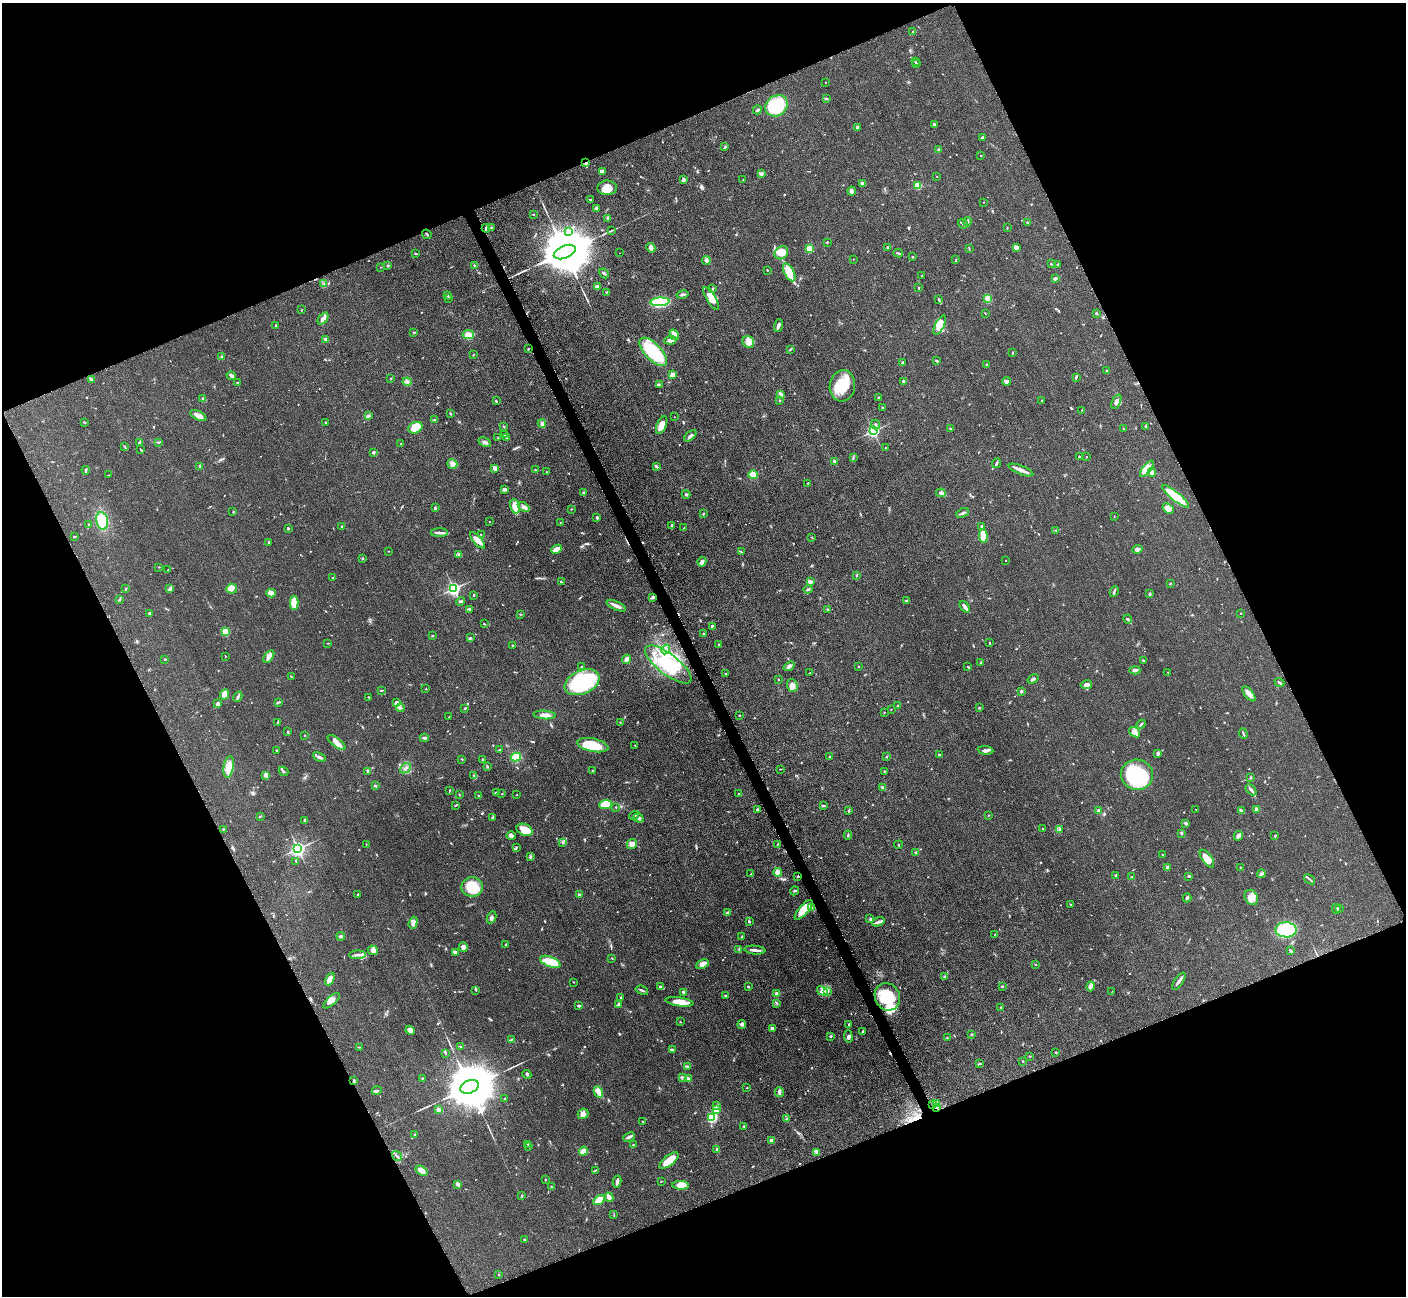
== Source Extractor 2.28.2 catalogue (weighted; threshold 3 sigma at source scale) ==
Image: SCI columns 19-5633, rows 297-5472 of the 5699 x 5661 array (HDU 1 of 3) = the unmasked area's bounding box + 8 px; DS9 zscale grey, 4 x 4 block average (1 PNG px = mean of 4 x 4 image px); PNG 1408 x 1298 px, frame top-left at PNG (2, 3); each listed source drawn as its Kron ellipse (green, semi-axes under 4 px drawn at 4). Shown black and unused: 44% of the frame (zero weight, under 3 of 5 exposures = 4% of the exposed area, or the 3 px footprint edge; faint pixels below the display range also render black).
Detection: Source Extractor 2.28.2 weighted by HDU 2 'WHT'. Background 0.0527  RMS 0.0057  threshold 0.0254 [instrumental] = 3 sigma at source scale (4.5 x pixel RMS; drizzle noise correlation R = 1.50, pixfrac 1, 0.05/0.05 arcsec/px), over >= 5 px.
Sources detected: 759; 2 inside a brighter object's white glare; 5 cosmic-ray / hot-pixel residue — neither listed nor drawn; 13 coinciding with a brighter row at this scale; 29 inside a brighter listed object's ellipse — not listed separately; of the other 710, all 500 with FLUX_AUTO >= 1.49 (the completeness limit of this list) listed and drawn (210 fainter detections not listed), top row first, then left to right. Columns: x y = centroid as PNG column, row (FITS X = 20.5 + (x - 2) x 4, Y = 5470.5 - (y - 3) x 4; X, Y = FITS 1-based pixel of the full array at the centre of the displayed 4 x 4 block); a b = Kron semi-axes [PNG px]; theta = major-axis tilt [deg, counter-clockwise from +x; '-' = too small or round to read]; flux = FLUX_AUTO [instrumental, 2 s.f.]
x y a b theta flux
913 32 2 2 - 2.5
915 61 3 2 - 2.3
916 63 2 2 - 1.6
825 82 2 2 - 1.7
826 99 3 2 - 5.1
777 106 12 10 36 170
757 110 5 2 - 7.1
934 124 3 2 - 5.7
857 127 2 2 - 21
982 137 3 2 - 3.7
725 147 3 2 - 3.9
939 150 3 3 - 5.7
981 155 2 2 - 1.9
586 163 3 2 - 4.1
602 171 3 2 - 20
761 173 2 2 - 1.8
937 176 2 2 - 1.9
684 180 2 2 - 40
743 180 2 2 - 1.6
862 183 3 2 - 7.4
917 186 2 2 - 130
607 188 10 7 2 41
851 191 4 2 - 16
590 200 3 2 - 3.3
984 202 2 2 - 1.6
596 208 4 3 - 4.8
534 214 2 2 - 3.2
608 218 3 3 - 6.3
967 222 5 2 - 6.1
1027 222 3 2 - 2.7
963 224 5 2 - 5
491 227 2 2 - 1.9
486 228 4 2 - 4
1007 228 3 2 - 2
612 230 3 2 - 1.7
568 231 3 2 - 3.3
427 234 5 2 - 3.3
827 242 2 2 - 3.9
888 247 2 2 - 14
1016 247 3 3 - 21
651 248 5 3 - 16
969 248 4 2 - 2.2
809 249 4 3 - 36
565 252 11 6 23 34000
620 253 2 2 - 1.5
781 253 7 6 - 39
898 253 5 2 - 4.2
415 254 3 2 - 3.3
912 257 2 2 - 2.4
853 259 2 2 - 1.7
956 260 2 2 - 1.8
706 261 4 3 - 8.8
1051 264 3 2 - 2.2
1058 264 2 2 - 3.3
474 265 4 2 - 3.5
388 266 3 2 - 3.3
381 267 2 2 - 1.7
767 270 2 2 - 1.9
789 272 10 5 -61 63
604 273 5 2 - 5.5
921 276 2 2 - 2.3
1055 279 3 3 - 5.1
324 284 3 2 - 3.5
597 286 2 2 - 34
919 288 3 2 - 2.5
713 289 2 2 - 3.2
606 292 4 2 - 2.8
448 295 2 2 - 2.7
683 295 6 2 13 9
449 298 3 2 - 2.3
711 298 13 4 -59 44
939 299 2 2 - 1.9
988 299 3 3 - 24
660 302 9 4 4 220
301 310 2 2 - 1.5
985 313 2 2 - 2
1096 313 2 2 - 7.6
323 319 7 3 50 14
276 325 3 2 - 2.7
940 325 10 4 64 42
778 326 6 3 74 9.7
414 332 2 2 - 2.7
468 335 6 4 12 16
674 335 6 3 -57 35
326 339 4 3 - 6
671 340 6 3 8 14
748 342 6 5 - 25
528 349 2 2 - 2.5
791 349 3 2 - 2.1
653 352 18 8 -46 210
1013 353 2 2 - 2.3
473 355 2 2 - 1.7
222 356 2 2 - 2.4
937 361 4 2 - 3.6
903 362 3 2 - 2.6
987 365 3 2 - 4.9
1106 371 2 2 - 2
672 375 2 2 - 73
231 376 5 3 - 13
1076 377 4 2 - 3.4
391 378 2 2 - 1.7
91 379 4 2 - 6.5
903 381 3 3 - 4.5
1007 381 4 2 - 14
407 382 4 3 - 8.5
237 383 2 2 - 1.8
659 384 3 2 - 3.5
842 386 16 12 82 100
780 394 4 2 - 15
878 397 3 2 - 2.3
202 399 3 2 - 3.5
780 400 2 2 - 2
496 401 3 2 - 2.4
1041 401 3 2 - 4.2
1116 402 8 4 66 13
882 408 2 2 - 3.2
1082 410 3 2 - 1.6
450 414 3 2 - 3.8
369 415 2 2 - 3.1
198 416 9 3 -26 24
674 417 2 2 - 1.7
435 420 4 2 - 4
85 422 3 2 - 2.5
325 422 2 2 - 1.7
542 423 4 3 - 7.5
876 424 5 2 - 5.6
662 425 9 5 67 25
504 427 3 2 - 2
1146 427 4 2 - 3.7
415 428 7 5 24 78
950 429 2 2 - 1.8
1123 429 2 2 - 1.8
873 431 2 2 - 730
504 435 4 2 - 7.7
690 436 7 2 40 9.5
498 438 4 2 - 3.6
507 438 4 2 - 2.8
140 442 4 3 - 7.4
158 442 4 2 - 3.1
485 442 7 3 -28 11
401 444 2 2 - 2
124 446 3 2 - 1.6
886 448 2 2 - 1.9
141 450 4 2 - 3
373 452 3 3 - 5.1
1079 457 2 2 - 3.3
1086 457 2 2 - 1.5
853 458 3 2 - 3.6
835 462 4 2 - 10
996 463 5 2 - 6.5
452 464 5 4 - 13
200 467 3 2 - 6.2
657 467 4 3 - 4.9
495 468 2 2 - 64
1147 469 10 4 51 46
86 470 4 2 - 5.1
535 470 3 2 - 1.5
1021 470 13 3 -22 19
546 472 2 2 - 1.7
1152 472 4 3 - 21
109 475 2 2 - 1.7
753 475 5 3 - 69
808 483 2 2 - 3.5
504 489 3 2 - 6.4
583 493 2 2 - 4.3
941 493 5 3 - 12
686 494 4 3 - 4.5
1175 496 17 4 -39 120
515 506 7 5 -78 29
524 507 6 3 -35 9.6
435 508 3 2 - 4.6
571 509 2 2 - 2
1168 509 6 4 -40 20
233 512 2 2 - 1.8
962 513 7 2 23 8.1
703 514 2 2 - 3.3
1114 517 2 2 - 1.5
597 518 3 2 - 3.6
102 521 9 6 -78 95
489 522 2 2 - 1.6
560 522 2 2 - 1.6
89 525 3 2 - 2.5
671 525 2 2 - 1.7
342 527 3 2 - 2.9
982 527 4 2 - 4.1
684 528 3 2 - 1.9
288 529 2 2 - 8.6
1056 530 2 2 - 1.6
439 533 8 2 1 10
481 534 2 2 - 1.7
74 536 3 2 - 3.1
983 536 7 3 -85 70
812 537 2 2 - 1.8
477 540 10 3 -49 26
269 542 4 2 - 6.4
556 549 6 3 24 34
1137 549 5 3 - 10
389 551 2 2 - 1.7
741 552 2 2 - 2.2
459 555 3 2 - 2.3
362 559 2 2 - 3.7
1006 560 2 2 - 1.6
702 562 4 3 - 14
159 567 2 2 - 1.7
168 570 2 2 - 1.6
856 575 2 2 - 1.9
333 577 2 2 - 2.4
561 582 4 2 - 4.4
810 582 4 2 - 12
1170 583 2 2 - 1.5
126 589 3 2 - 2.3
170 589 3 2 - 17
232 589 5 5 - 26
454 589 2 2 - 910
808 589 4 2 - 6.5
1114 591 5 2 - 4.3
271 593 4 3 - 25
1150 594 3 2 - 5.1
474 595 3 2 - 2.7
653 597 2 2 - 11
119 600 2 2 - 2.5
461 601 4 2 - 4.9
907 601 3 2 - 4.5
294 603 7 4 -89 61
616 606 10 2 -24 21
965 607 6 2 -51 15
470 609 3 2 - 3.4
828 609 2 2 - 8.5
150 613 2 2 - 7.7
1241 613 2 2 - 2.7
520 614 2 2 - 1.8
1128 619 4 2 - 5.1
484 624 2 2 - 2.6
712 626 2 2 - 6.2
225 632 2 2 - 150
703 633 3 2 - 1.9
432 636 3 2 - 2.3
470 638 2 2 - 2.5
328 643 2 2 - 1.8
989 643 3 2 - 1.5
512 645 2 2 - 1.9
719 645 3 2 - 2.6
666 649 5 2 - 5.7
225 656 2 2 - 1.6
269 656 7 3 55 17
165 659 2 2 - 6.9
626 659 4 3 - 22
1143 660 3 2 - 4.7
981 663 4 2 - 3.3
668 664 28 10 -37 140
789 666 6 3 37 8.5
859 666 3 2 - 2.1
582 667 3 2 - 3
968 667 3 2 - 3.1
1135 670 5 3 - 6.9
1168 672 2 2 - 1.9
725 673 2 2 - 1.9
810 673 2 2 - 1.6
291 677 3 2 - 1.5
778 679 2 2 - 5.3
1033 679 6 2 35 6.5
582 682 18 11 23 320
1279 683 5 2 - 6.9
792 685 6 5 - 19
1086 685 6 3 10 14
426 689 2 2 - 1.7
381 690 2 2 - 1.7
1021 691 3 2 - 6.2
224 694 5 4 - 38
1249 694 9 4 -51 20
238 697 5 2 - 6.5
368 697 2 2 - 2.1
279 702 4 2 - 2.8
396 702 4 2 - 9.2
218 704 3 2 - 14
898 706 2 2 - 14
400 708 4 2 - 3
465 708 2 2 - 4.2
979 708 3 2 - 2.2
891 709 2 2 - 2.8
884 712 3 2 - 1.7
545 715 11 3 -4 23
739 715 2 2 - 3.3
449 717 2 2 - 2.3
620 722 2 2 - 1.7
278 723 3 2 - 2.4
1141 724 5 2 - 4.7
288 732 3 2 - 3.8
1135 732 6 4 -37 16
1243 734 5 2 - 3.6
305 735 2 2 - 2.7
424 738 4 2 - 5.6
337 742 11 4 -38 24
593 745 16 6 -12 94
635 745 2 2 - 1.5
277 750 4 2 - 2.7
500 750 3 3 - 3.7
986 750 8 3 -6 10
1158 753 3 2 - 8.9
939 755 2 2 - 4.4
319 757 7 3 -26 8.6
516 757 5 4 - 54
830 757 2 2 - 1.7
886 757 2 2 - 1.9
462 759 3 2 - 1.9
482 759 2 2 - 2
487 766 3 2 - 2.5
229 767 11 5 81 46
406 768 6 2 41 7.6
780 769 3 2 - 1.9
592 770 2 2 - 1.8
283 771 5 2 - 4.1
368 771 2 2 - 7
884 772 4 2 - 3.2
266 775 2 2 - 63
1137 775 16 15 - 250
474 776 3 2 - 4
1251 777 3 2 - 2.6
375 786 3 2 - 3.4
883 787 4 2 - 5
1251 790 6 3 -43 8.6
449 791 3 2 - 2
496 792 2 2 - 2.3
502 794 2 2 - 1.8
739 794 2 2 - 2.1
459 795 2 2 - 1.9
478 795 2 2 - 2.1
517 795 2 2 - 2.2
605 804 6 4 6 55
456 805 4 2 - 2.8
823 806 3 2 - 4.8
616 807 2 2 - 1.5
757 809 3 3 - 3.7
1196 809 2 2 - 2.2
1257 809 2 2 - 60
848 810 3 2 - 2.3
1099 810 3 2 - 3.7
1241 811 3 2 - 10
634 815 5 2 - 7.5
988 815 3 2 - 1.7
260 816 3 2 - 2.2
493 818 3 3 - 4.4
638 818 5 3 - 8
305 820 2 2 - 20
1186 823 3 3 - 4.7
223 829 2 2 - 2.1
1042 829 2 2 - 2.9
525 830 8 5 -21 28
1059 830 2 2 - 2
1181 833 3 2 - 3.3
848 835 4 2 - 3.6
511 836 4 3 - 9.4
1238 836 5 3 - 8.3
1275 836 3 2 - 3.7
562 843 2 2 - 1.6
366 844 2 2 - 1.5
632 844 5 4 - 21
778 844 2 2 - 1.7
898 845 4 2 - 2.5
516 847 2 2 - 1.9
298 849 3 2 - 1100
916 852 2 2 - 2.1
1163 854 2 2 - 1.7
530 857 3 2 - 4.9
1207 859 10 5 -54 47
296 862 3 2 - 2.5
1167 868 2 2 - 42
1240 868 2 2 - 2.2
778 872 4 4 - 20
751 874 2 2 - 1.7
1261 874 4 2 - 5.2
1116 875 2 2 - 3.3
798 876 3 2 - 3.9
1189 876 3 2 - 5.1
1132 877 2 2 - 3.1
1310 879 6 2 -37 4.4
472 887 10 10 - 100
794 891 5 2 - 2.9
358 894 2 2 - 2.7
579 895 2 2 - 6
1251 897 8 6 -59 29
1187 898 5 2 - 5.4
1071 904 2 2 - 2.4
812 908 2 2 - 1.8
1336 909 5 3 - 5.1
1339 909 2 2 - 1.6
804 910 12 4 49 74
728 913 4 2 - 5.9
492 917 6 3 62 8
870 919 2 2 - 3.1
749 922 2 2 - 5.5
878 922 6 2 21 10
413 923 6 3 72 9.8
1286 930 10 7 0 220
995 935 3 2 - 2
341 936 4 3 - 6.1
742 937 3 2 - 3.2
506 944 2 2 - 2.1
463 947 5 4 - 12
739 949 4 2 - 2.8
373 950 5 4 - 14
755 950 10 2 -6 18
1291 951 3 2 - 5
455 952 4 2 - 10
357 955 8 3 3 11
612 958 3 2 - 1.6
550 962 11 5 -21 92
702 964 6 4 25 18
1035 965 2 2 - 2
944 976 3 2 - 2.9
330 979 7 4 63 26
1179 981 10 3 56 11
574 982 2 2 - 1.6
1002 986 2 2 - 3.3
1091 986 5 3 - 22
661 987 3 2 - 3.1
748 987 2 2 - 9.8
476 990 4 2 - 3
642 990 6 2 -20 5.5
822 991 6 3 -33 12
684 992 3 2 - 9.6
827 992 4 3 - 6.9
1112 992 2 2 - 1.9
777 994 2 2 - 44
725 995 2 2 - 2.9
887 997 14 12 -63 150
621 998 2 2 - 3.6
331 1001 10 4 42 18
680 1002 14 4 -8 50
776 1003 2 2 - 1.6
618 1004 4 2 - 9.7
579 1006 4 2 - 4.7
1001 1007 2 2 - 2.7
680 1022 2 2 - 2
742 1024 4 2 - 5.1
849 1024 2 2 - 3.6
772 1028 2 2 - 26
410 1030 5 4 - 27
863 1032 4 2 - 5.5
972 1034 2 2 - 2.9
830 1036 2 2 - 3.9
848 1037 6 3 -87 7.2
947 1037 2 2 - 1.5
511 1040 4 2 - 5.9
461 1046 3 2 - 2.8
359 1047 4 2 - 2.4
672 1049 3 2 - 3.3
1056 1052 2 2 - 2.5
445 1053 2 2 - 4
1030 1056 2 2 - 2.5
1023 1061 2 2 - 2.8
980 1064 3 2 - 2.4
687 1067 2 2 - 1.8
527 1075 5 2 - 2.9
682 1077 2 2 - 2.1
422 1078 2 2 - 2.2
688 1079 3 2 - 7.7
354 1081 3 2 - 4.4
469 1087 9 6 20 29000
747 1088 2 2 - 2.1
377 1091 5 2 - 6.9
598 1092 6 3 -62 52
779 1092 5 3 - 7.2
505 1099 2 2 - 3.1
936 1103 2 2 - 2.5
933 1104 3 2 - 6.1
717 1106 3 2 - 4.3
937 1107 2 2 - 2.7
438 1110 3 3 - 9.8
716 1110 3 2 - 6.8
583 1114 5 5 - 19
712 1118 4 4 - 110
787 1119 4 2 - 4.1
643 1122 2 2 - 1.6
744 1126 2 2 - 2.5
415 1135 2 2 - 2.8
629 1137 6 3 26 8.1
771 1140 3 2 - 7.9
528 1144 2 2 - 3
633 1144 2 2 - 2
529 1147 2 2 - 2.8
717 1149 3 2 - 3.2
583 1151 4 4 - 20
816 1152 3 3 - 4.9
397 1156 5 2 - 4.1
669 1161 12 5 38 50
595 1170 2 2 - 1.6
422 1171 7 3 -34 24
545 1180 2 2 - 2.5
661 1181 2 2 - 1.6
617 1182 6 2 76 11
458 1184 4 2 - 13
681 1185 8 4 -2 28
551 1187 2 2 - 1.7
522 1196 3 2 - 3.9
609 1197 5 2 - 26
599 1200 6 3 33 70
614 1215 3 2 - 1.9
524 1240 2 2 - 3.2
499 1275 2 2 - 2.6
Overlapping masked pixels (flux is a lower limit): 3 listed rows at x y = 586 163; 798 876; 937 1107
Diffuse or blended objects may show on this block-average render without a row.